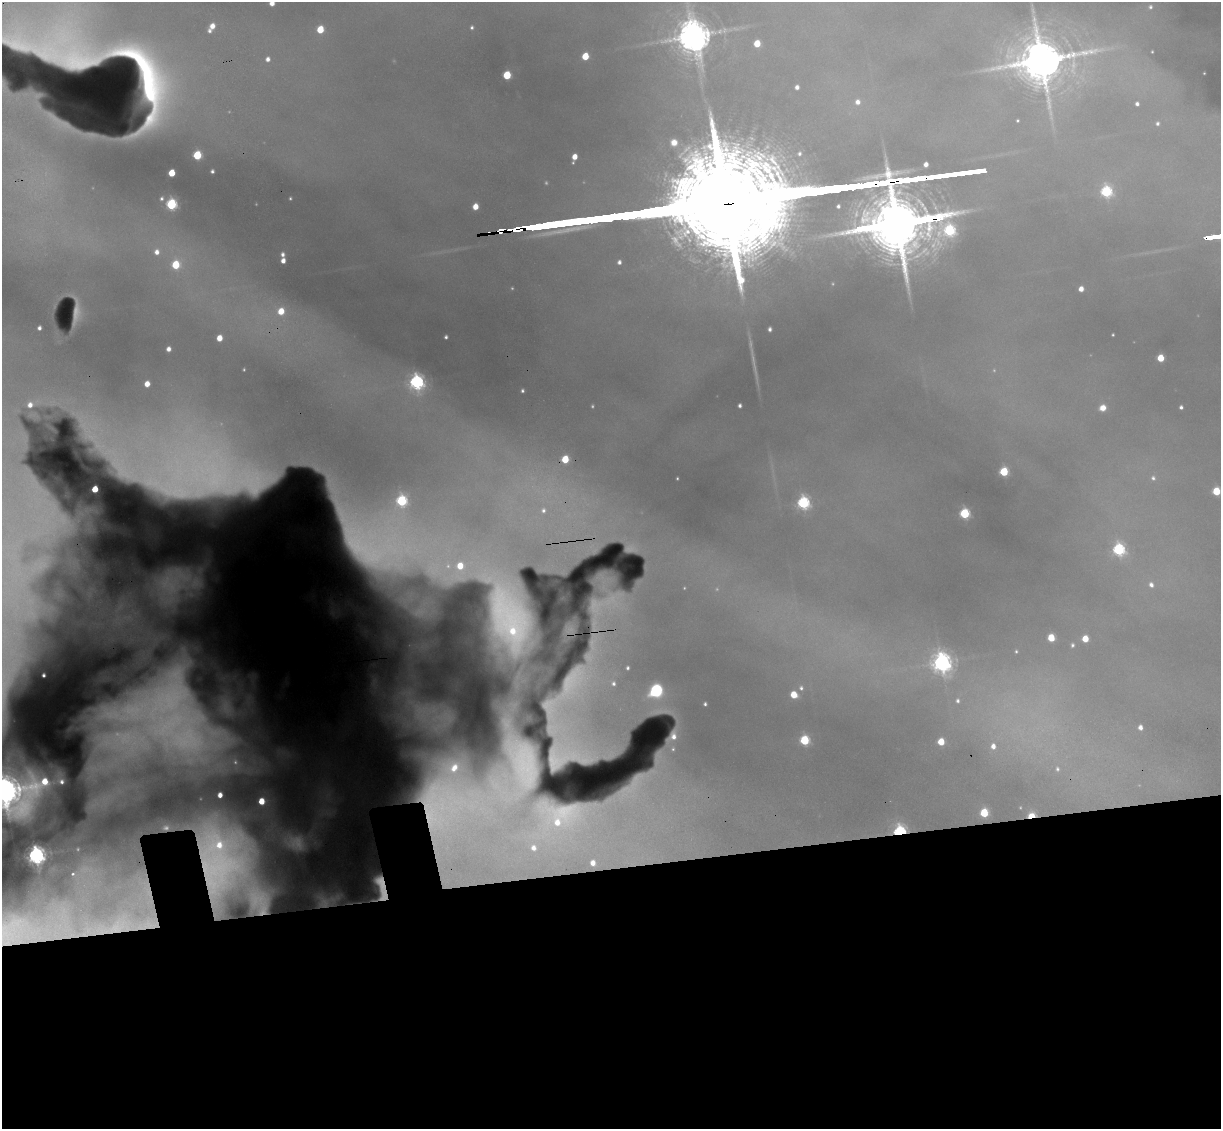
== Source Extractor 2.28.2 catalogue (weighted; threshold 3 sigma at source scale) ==
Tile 15 of 4 x 4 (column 3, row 4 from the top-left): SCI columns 2690-3908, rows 367-1493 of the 5379 x 5123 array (HDU 1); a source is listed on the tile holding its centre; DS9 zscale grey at full resolution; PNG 1223 x 1131 px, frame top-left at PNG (2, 2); no overlay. Shown black and unused: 24% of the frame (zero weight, under 3 of 6 exposures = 14% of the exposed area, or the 3 px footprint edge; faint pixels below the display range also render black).
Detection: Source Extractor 2.28.2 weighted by HDU 2 'WHT'; one run over the whole footprint, this tile lists its part. Background 0.241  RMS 0.012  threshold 0.0498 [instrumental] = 3 sigma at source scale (4.09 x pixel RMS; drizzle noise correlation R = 1.36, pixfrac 0.8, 0.05/0.05 arcsec/px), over >= 5 px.
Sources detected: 158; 45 too faint to see at this stretch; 2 long thin detections or spike segments (spike, bleed or trail); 1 with non-positive flux (unrankable blend fragments) — not listed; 6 inside a brighter listed object's ellipse — not listed separately; the other 104 listed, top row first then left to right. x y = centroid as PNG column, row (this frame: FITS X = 2690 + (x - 2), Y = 1493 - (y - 2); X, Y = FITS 1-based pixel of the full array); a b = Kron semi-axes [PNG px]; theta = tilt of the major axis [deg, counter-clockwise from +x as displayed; '-' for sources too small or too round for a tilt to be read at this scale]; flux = FLUX_AUTO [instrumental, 2 s.f.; sat = saturated or rejected core, flux not measurable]
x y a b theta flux
272 3 5 4 - 14
1150 7 13 11 41 18
212 26 7 6 - 16
472 27 4 3 - 3.1
320 29 6 5 - 45
694 36 15 12 6 4000
757 43 5 5 - 41
1152 52 3 3 - 1.5
585 56 5 5 - 43
268 59 6 6 - 8.3
1041 60 30 15 7 7900
1204 73 3 2 - 0.98
507 75 5 5 - 80
146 79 2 2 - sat
797 87 4 4 - 6.8
858 102 7 7 - 9.8
1137 104 4 4 - 4.9
1017 121 3 3 - 2
1157 123 5 5 - 4.3
674 142 7 7 - 16
799 154 6 5 - 4.1
197 155 6 5 - 91
574 157 5 4 - 19
926 164 5 4 - 7.9
212 171 4 4 - 3.5
172 173 5 5 - 40
1106 192 6 6 - 220
161 198 3 3 - 2.8
171 204 6 5 - 190
838 206 4 4 - 3.9
475 207 5 5 - 19
896 224 61 15 6 19000
489 233 4 3 - 4.8
157 252 7 6 - 11
283 255 6 5 - 6.4
283 260 5 4 - 11
619 262 5 5 - 5.7
176 265 6 6 - 76
1081 289 5 4 - 14
281 311 6 6 - 35
39 328 4 4 - 4.6
770 329 5 4 - 4.9
1113 335 3 3 - 1.5
446 337 4 4 - 3.2
219 338 5 4 - 25
168 349 5 4 - 8.7
1161 358 5 5 - 48
416 382 8 7 - 500
147 384 5 4 - 19
522 391 3 3 - 3
30 405 5 5 - 9.6
740 405 4 3 - 4.7
1181 407 4 4 - 4.1
1103 408 6 6 - 18
565 459 5 5 - 56
1004 472 5 5 - 92
199 473 139 51 -7 220
1153 478 8 7 - 5.9
1216 491 5 5 - 74
803 503 6 6 - 300
543 510 10 9 - 12
965 513 6 5 - 150
1119 549 7 6 - 270
378 551 93 55 -18 230
1151 585 8 7 - 7.8
508 617 80 34 -71 260
1051 638 5 5 - 53
1085 639 5 5 - 34
1072 645 6 5 - 3.2
942 662 8 8 - 1000
627 668 6 5 - 4
44 675 3 3 - 2.9
572 681 39 18 59 39
613 683 8 7 - 7.1
801 688 8 7 - 6.6
656 691 11 10 - 130
794 695 6 5 - 34
958 701 7 7 - 5.7
705 704 4 4 - 3.2
167 714 91 85 -13 780
1140 727 5 4 - 8.9
673 736 8 5 70 11
804 740 6 5 - 130
941 742 5 5 - 39
993 746 8 7 - 14
673 749 7 6 - 3.1
520 754 76 24 -71 69
1057 769 6 5 - 3
45 781 12 11 - 48
61 781 6 4 -29 5.9
5 791 18 11 -8 3400
262 801 5 5 - 41
564 811 35 18 -2 27
984 813 5 5 - 82
438 815 108 45 -90 790
1031 816 6 4 17 64
557 822 18 12 -25 41
899 832 6 5 - 380
533 848 6 6 - 8
36 855 8 7 - 910
593 863 5 4 - 12
221 865 80 48 -86 580
74 874 18 9 -25 26
22 926 134 45 11 340
Overlapping masked pixels (flux is a lower limit): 10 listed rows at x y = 146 79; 896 224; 489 233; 378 551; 167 714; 438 815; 1031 816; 899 832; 221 865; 22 926
Isophote crosses this tile's border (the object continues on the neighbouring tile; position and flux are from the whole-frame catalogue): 6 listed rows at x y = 272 3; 694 36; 146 79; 1216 491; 5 791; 22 926
Unlisted compact peaks at least as high as the median listed source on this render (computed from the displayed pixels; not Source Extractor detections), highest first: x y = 610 754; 614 746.